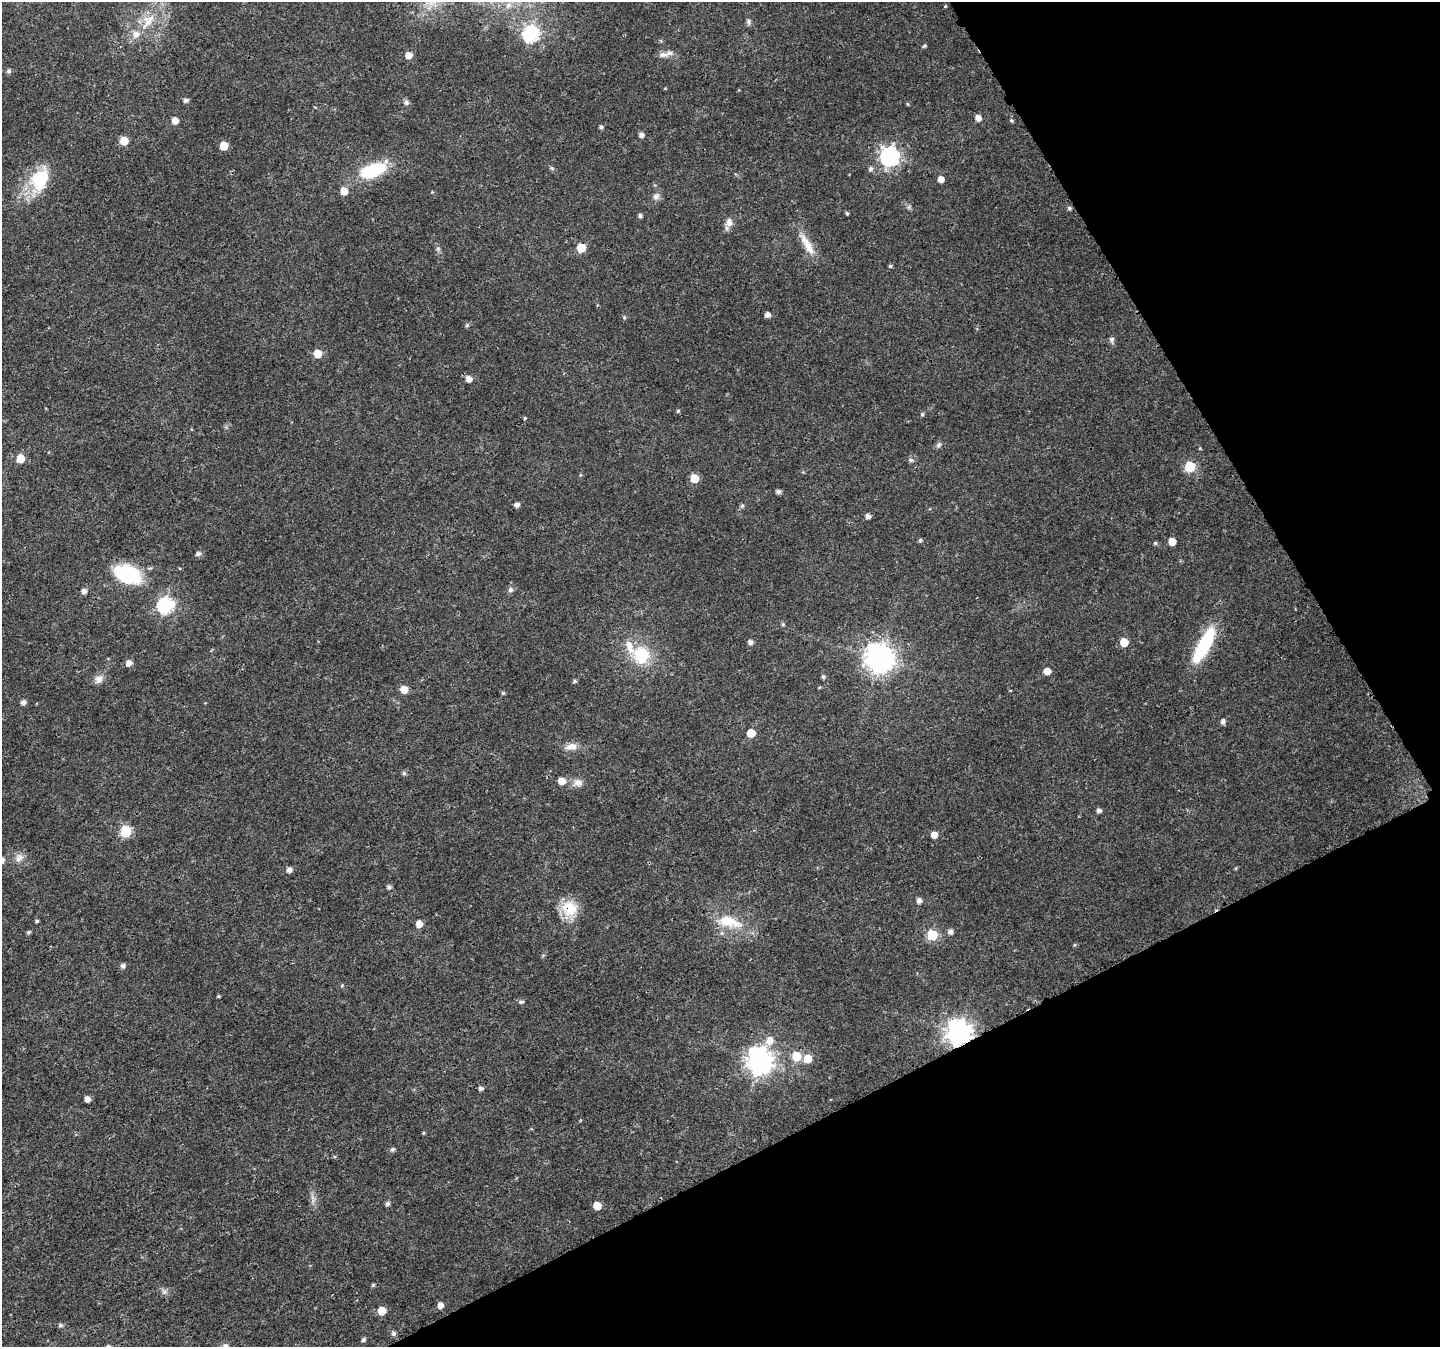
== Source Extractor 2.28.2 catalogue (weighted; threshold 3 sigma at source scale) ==
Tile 12 of 4 x 4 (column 4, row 3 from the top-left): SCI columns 4389-5826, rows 1575-2919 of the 5896 x 5790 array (HDU 1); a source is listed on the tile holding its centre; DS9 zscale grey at full resolution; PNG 1442 x 1349 px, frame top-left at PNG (2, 2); no overlay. Shown black and unused: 25% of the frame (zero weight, under 3 of 4 exposures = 6% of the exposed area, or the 3 px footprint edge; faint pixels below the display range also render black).
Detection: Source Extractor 2.28.2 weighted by HDU 2 'WHT'; one run over the whole footprint, this tile lists its part. Background 0.0134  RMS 0.0028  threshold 0.0125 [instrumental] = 3 sigma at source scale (4.5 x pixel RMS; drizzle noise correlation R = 1.50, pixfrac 1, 0.0396/0.0396 arcsec/px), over >= 5 px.
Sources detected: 122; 4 inside a brighter listed object's ellipse — not listed separately; the other 118 listed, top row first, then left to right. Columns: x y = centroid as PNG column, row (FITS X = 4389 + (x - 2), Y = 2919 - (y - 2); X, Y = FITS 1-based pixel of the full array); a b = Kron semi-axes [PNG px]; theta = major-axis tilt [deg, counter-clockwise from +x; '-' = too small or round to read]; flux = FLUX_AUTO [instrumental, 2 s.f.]
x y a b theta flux
945 6 4 3 - 0.28
148 21 29 13 53 7.4
749 22 7 7 - 0.69
531 34 7 7 - 60
924 46 5 4 - 0.46
663 54 15 7 4 1.5
408 55 5 5 - 2.8
9 71 6 5 - 0.66
186 100 5 5 - 0.91
406 102 7 6 - 0.73
908 104 5 3 - 0.25
978 118 5 5 - 2
1011 120 5 5 - 0.48
175 121 5 5 - 2.4
601 127 5 4 - 0.57
641 135 5 5 - 1.1
124 141 5 5 - 6.4
224 146 6 5 - 5.9
890 156 8 7 - 110
552 168 7 4 -34 0.43
871 169 7 5 72 0.81
373 170 34 15 23 15
40 179 33 23 66 12
941 179 5 5 - 2.2
344 191 6 5 - 4
656 196 9 8 - 1.2
1069 208 5 4 - 0.61
847 213 4 4 - 0.46
640 216 4 4 - 0.73
729 222 12 10 81 1.8
807 244 38 9 -59 4.7
581 248 6 5 - 7.4
438 249 7 5 69 0.61
890 266 4 4 - 0.44
767 315 5 5 - 1.4
624 317 5 4 - 0.34
467 325 5 5 - 0.51
1111 339 7 6 - 0.82
318 354 6 5 - 5.5
469 379 6 5 - 2.1
678 411 4 4 - 0.37
922 414 5 4 - 0.47
525 418 5 4 - 0.32
939 445 8 5 41 0.7
20 459 5 5 - 6.3
911 460 7 5 -15 0.63
1190 466 6 6 - 20
580 475 5 4 - 0.32
694 478 5 5 - 7.5
778 492 5 4 - 1
517 505 5 4 - 1.2
742 505 6 5 - 0.51
868 516 5 5 - 1.1
920 540 5 4 - 0.52
1172 542 5 5 - 5
1155 543 5 4 - 0.48
198 554 6 5 - 0.88
128 574 29 17 -21 19
511 590 7 6 - 0.9
84 591 5 5 - 1.3
166 605 7 7 - 61
783 624 6 4 46 0.35
750 642 5 5 - 1.3
1124 642 5 5 - 6
1204 645 38 11 62 21
641 655 18 16 -73 12
879 658 9 9 - 350
129 663 7 6 - 1.4
1047 671 5 5 - 2.8
823 677 5 5 - 0.56
99 679 11 9 14 1.8
575 681 5 4 - 0.5
404 689 6 5 - 3.8
503 693 5 5 - 0.42
23 702 5 5 - 1.2
1223 722 7 5 85 0.88
751 733 5 5 - 6.1
571 747 17 8 13 2.3
404 773 6 5 - 0.58
562 781 5 5 - 3.4
578 783 14 10 -2 2
1099 810 5 5 - 0.92
126 831 6 6 - 21
934 835 5 5 - 2.7
19 858 12 9 59 1.8
289 870 5 5 - 1.4
389 887 5 5 - 0.75
919 901 5 5 - 1.4
569 908 21 18 -43 7.2
37 921 4 3 - 0.41
729 921 36 14 -13 8.9
419 924 5 5 - 2.6
29 932 5 4 - 0.46
950 932 6 5 - 1.1
932 935 6 6 - 19
1074 945 5 4 - 0.32
123 966 5 5 - 0.92
342 985 5 4 - 0.27
218 996 4 3 - 0.34
521 1002 7 4 7 0.49
959 1033 8 8 - 250
770 1040 10 8 57 2.6
796 1056 6 5 - 11
807 1059 6 6 - 4.8
759 1061 9 8 - 280
481 1088 5 4 - 0.9
87 1099 5 4 - 2
423 1133 5 3 - 0.27
392 1149 6 5 - 0.67
387 1203 6 5 - 0.71
597 1206 5 5 - 4.9
373 1285 4 4 - 0.41
164 1292 9 6 -76 0.9
440 1305 5 5 - 2
382 1311 5 5 - 5.5
60 1325 6 5 - 0.61
393 1333 6 5 - 0.78
364 1340 5 5 - 0.66
Overlapping masked pixels (flux is a lower limit): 2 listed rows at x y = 569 908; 959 1033